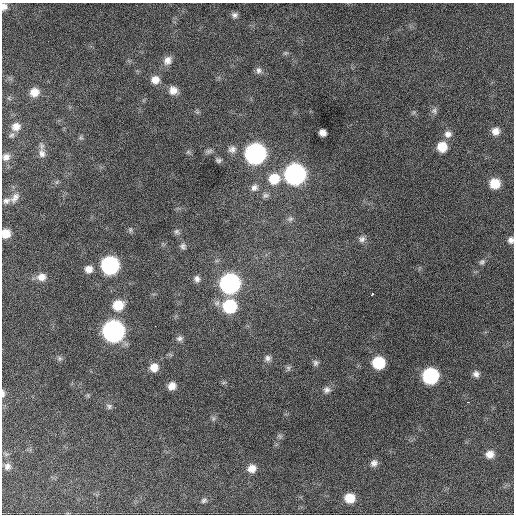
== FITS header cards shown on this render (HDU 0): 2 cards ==
NAXIS1  =                  512 / Axis length
NAXIS2  =                  512 / Axis length

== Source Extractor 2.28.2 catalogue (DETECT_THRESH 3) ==
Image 512 x 512 px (HDU 0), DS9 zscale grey, 1 PNG px = 1 image px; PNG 516 x 516 px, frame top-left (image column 1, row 512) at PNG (2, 3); no overlay
Background 770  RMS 28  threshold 83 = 3 sigma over >= 5 px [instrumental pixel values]
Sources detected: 72; all 72 listed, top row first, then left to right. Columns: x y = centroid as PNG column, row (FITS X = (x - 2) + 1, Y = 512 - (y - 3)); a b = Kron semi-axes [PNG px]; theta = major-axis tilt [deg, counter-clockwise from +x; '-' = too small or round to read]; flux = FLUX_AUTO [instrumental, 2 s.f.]
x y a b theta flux
4 7 8 7 - 9600
235 15 7 6 - 6200
285 53 7 5 11 3000
167 60 12 10 51 14000
258 70 9 7 86 6500
155 80 10 9 - 16000
173 90 10 9 - 15000
34 92 9 8 - 20000
434 111 10 7 80 6600
414 112 6 4 72 2700
16 126 10 9 - 15000
495 131 9 9 - 14000
323 133 7 6 - 11000
448 134 10 9 - 11000
81 138 6 4 -18 2900
442 147 9 9 - 34000
232 149 11 9 18 9600
209 151 10 6 15 5200
188 152 7 4 -34 3100
42 153 12 9 -84 11000
255 154 11 11 - 770000
6 157 10 8 35 9400
218 160 7 5 -19 4600
295 174 11 11 - 790000
274 179 12 12 - 43000
57 182 6 4 71 2600
495 183 9 9 - 38000
254 188 10 8 46 8900
266 195 9 7 20 6200
15 197 16 9 51 12000
6 201 9 8 - 7100
290 219 8 6 11 5500
130 230 7 5 -70 3500
177 232 8 7 - 4800
6 233 8 8 - 24000
362 239 9 9 - 8500
511 240 8 7 - 7400
183 246 8 7 - 5600
482 262 8 6 27 5000
110 265 10 10 - 400000
89 269 9 8 - 14000
41 277 11 9 9 15000
197 279 9 7 -83 7500
230 283 11 11 - 630000
372 294 3 3 - 7400
118 305 12 11 - 39000
230 306 11 11 - 110000
155 326 2 2 - 3100
113 331 11 11 - 930000
179 338 9 7 12 6000
59 358 8 7 - 4500
267 358 9 8 - 7600
316 363 8 7 - 5600
379 363 9 9 - 80000
154 367 9 9 - 19000
288 368 7 6 - 4800
476 374 9 8 - 8400
430 376 10 10 - 230000
224 382 6 4 19 2600
172 386 8 7 - 14000
327 390 10 9 - 8700
3 393 10 4 -88 5600
468 402 3 2 - 2800
109 406 8 7 - 5000
213 419 6 4 72 3400
280 436 7 4 -71 3400
490 454 9 8 - 15000
374 463 9 8 - 8700
7 466 9 9 - 9100
252 468 10 9 - 17000
350 498 9 8 - 33000
204 500 8 6 23 4300
At the frame edge (FLAGS 8, measured only in part): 4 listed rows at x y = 4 7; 6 233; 511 240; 3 393